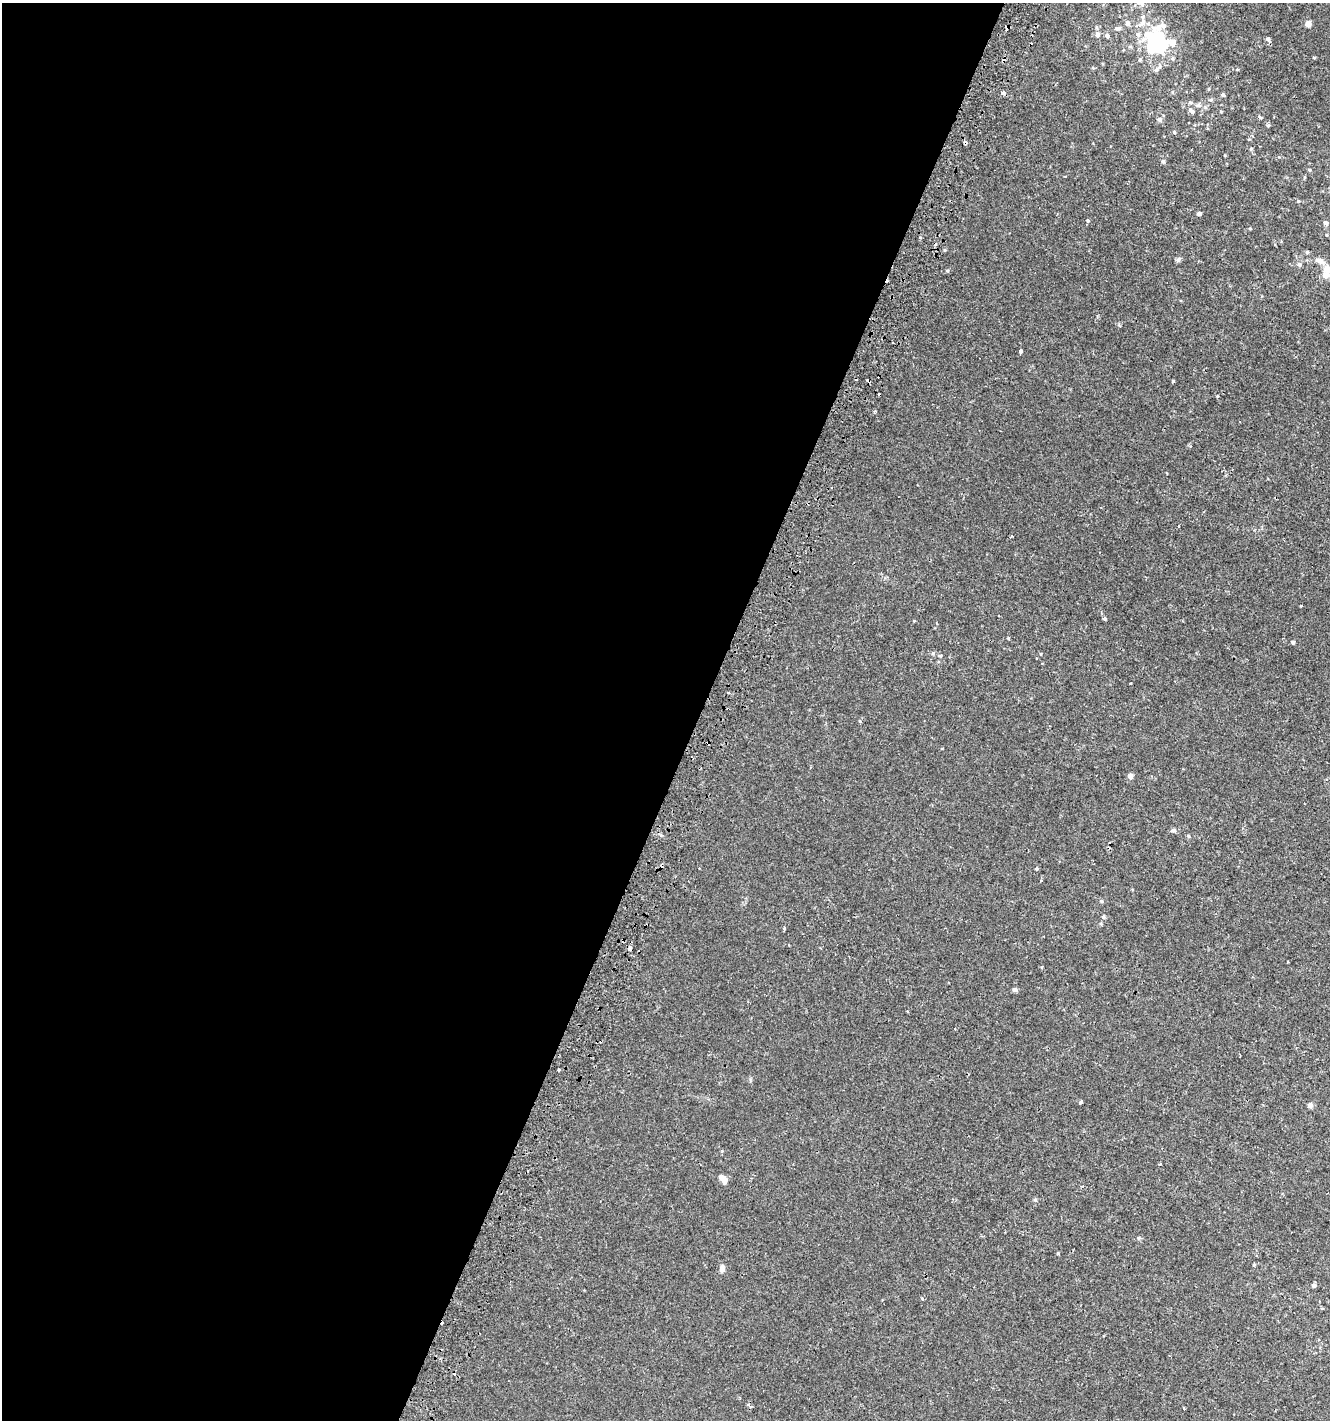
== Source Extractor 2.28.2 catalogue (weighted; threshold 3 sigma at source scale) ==
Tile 5 of 4 x 4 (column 1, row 2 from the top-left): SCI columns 309-1636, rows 2853-4270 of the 5863 x 5712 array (HDU 1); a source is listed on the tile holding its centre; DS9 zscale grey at full resolution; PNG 1332 x 1422 px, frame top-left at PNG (2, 3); no overlay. Shown black and unused: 53% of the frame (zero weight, under 2 of 3 exposures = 2% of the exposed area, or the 3 px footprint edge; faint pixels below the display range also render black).
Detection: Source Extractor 2.28.2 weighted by HDU 2 'WHT'; one run over the whole footprint, this tile lists its part. Background 0.00323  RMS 0.0027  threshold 0.0123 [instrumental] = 3 sigma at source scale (4.5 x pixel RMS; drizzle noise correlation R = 1.50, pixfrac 1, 0.0396/0.0396 arcsec/px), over >= 5 px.
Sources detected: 76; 9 cosmic-ray / hot-pixel residue — not listed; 4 inside a brighter listed object's ellipse — not listed separately; the other 63 listed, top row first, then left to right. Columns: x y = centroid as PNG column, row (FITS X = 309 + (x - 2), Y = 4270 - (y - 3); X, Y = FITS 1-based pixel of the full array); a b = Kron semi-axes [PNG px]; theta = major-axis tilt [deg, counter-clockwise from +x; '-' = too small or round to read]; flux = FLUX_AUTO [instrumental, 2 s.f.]
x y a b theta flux
1143 22 10 6 58 1.2
1127 23 6 5 - 0.9
1308 24 4 4 - 2.8
1119 28 9 4 9 0.64
1097 34 6 6 - 1.1
1138 34 7 6 - 0.91
1107 36 6 5 - 0.62
1268 39 6 5 - 0.67
1156 42 19 17 -83 31
1173 43 7 7 - 1.8
1314 57 3 2 - 0.4
1140 60 5 4 - 0.33
1156 70 7 6 - 0.67
1003 93 4 4 - 0.56
1223 95 5 4 - 0.37
1210 100 5 3 - 0.33
1190 102 5 5 - 0.37
1198 105 6 5 - 0.49
1191 111 9 5 -42 0.73
1260 117 4 3 - 0.51
1159 119 5 5 - 0.77
1268 126 3 3 - 0.89
1174 132 4 4 - 0.35
1251 149 4 4 - 0.32
1163 161 6 5 - 0.43
1309 170 4 4 - 0.26
1199 213 4 3 - 0.91
1088 220 4 4 - 0.35
1326 223 6 5 - 0.77
920 237 4 3 - 0.23
1178 260 8 5 62 0.5
1299 265 6 5 - 0.68
1327 269 10 8 -39 2.3
1021 351 4 3 - 0.61
1173 381 3 3 - 0.53
1217 396 3 2 - 0.24
875 411 4 3 - 0.32
1105 618 3 3 - 0.87
1008 638 3 3 - 0.24
1293 642 4 4 - 0.44
933 653 5 4 - 0.37
940 656 5 3 - 0.28
1130 776 4 4 - 1.8
1173 830 7 5 9 0.66
1189 836 5 3 - 0.28
1036 868 5 4 - 0.3
1101 901 5 4 - 0.37
1104 917 5 4 - 0.47
784 928 4 3 - 0.33
630 949 3 3 - 1.7
1015 990 6 6 - 0.56
559 1069 3 3 - 1.1
1081 1102 4 3 - 0.39
1310 1105 4 4 - 1.3
723 1179 12 7 -49 1.4
1035 1200 5 4 - 0.4
1138 1238 5 4 - 0.33
1058 1254 3 3 - 0.41
1254 1265 4 4 - 0.25
722 1268 10 7 78 1
1314 1285 4 4 - 0.75
922 1299 5 3 - 0.32
1184 1408 4 2 - 0.22
Isophote crosses this tile's border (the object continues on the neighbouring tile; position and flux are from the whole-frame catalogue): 1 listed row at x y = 1327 269
Unlisted compact peaks at least as high as the median listed source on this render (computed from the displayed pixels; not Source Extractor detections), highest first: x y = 947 271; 1298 201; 860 721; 1041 654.